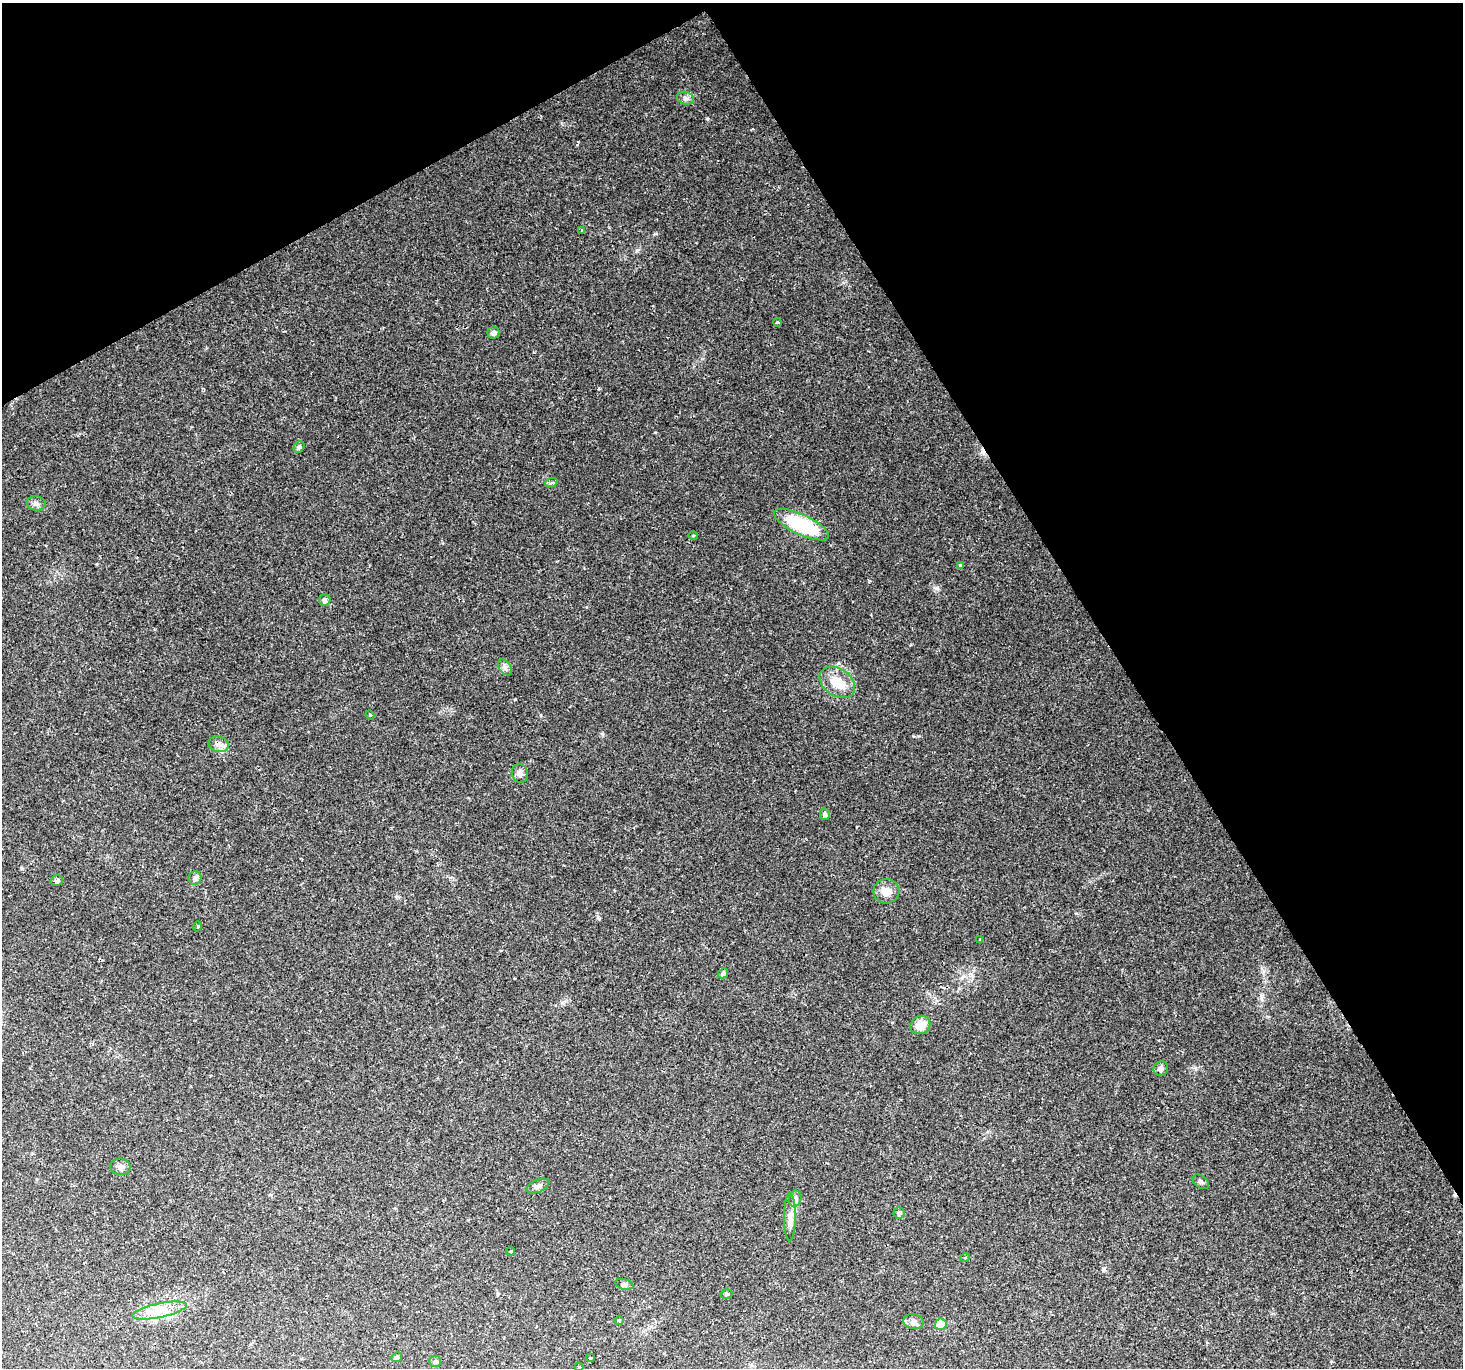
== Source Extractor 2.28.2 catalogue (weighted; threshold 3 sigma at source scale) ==
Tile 3 of 4 x 4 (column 3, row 1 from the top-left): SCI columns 3180-4640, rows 4407-5772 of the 6101 x 5900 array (HDU 1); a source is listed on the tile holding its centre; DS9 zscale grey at full resolution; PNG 1465 x 1370 px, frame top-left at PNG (2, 3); each listed source drawn as its Kron ellipse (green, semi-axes under 4 px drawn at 4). Shown black and unused: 30% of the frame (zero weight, under 2 of 3 exposures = <1% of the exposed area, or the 3 px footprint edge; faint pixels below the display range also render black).
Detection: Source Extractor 2.28.2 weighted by HDU 2 'WHT'; one run over the whole footprint, this tile lists its part. Background 0.0287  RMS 0.0029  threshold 0.0131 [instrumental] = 3 sigma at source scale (4.5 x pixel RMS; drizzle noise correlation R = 1.50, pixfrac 1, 0.0396/0.0396 arcsec/px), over >= 5 px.
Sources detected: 49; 5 cosmic-ray / hot-pixel residue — neither listed nor drawn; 1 inside a brighter listed object's ellipse — not listed separately; the other 43 listed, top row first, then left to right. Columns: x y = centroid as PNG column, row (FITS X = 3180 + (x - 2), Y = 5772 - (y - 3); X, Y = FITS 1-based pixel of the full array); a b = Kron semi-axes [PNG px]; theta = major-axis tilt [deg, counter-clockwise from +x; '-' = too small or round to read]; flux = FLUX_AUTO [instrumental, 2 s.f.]
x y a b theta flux
685 98 8 6 -17 0.99
582 230 4 3 - 0.63
777 322 4 3 - 0.48
493 333 6 6 - 0.96
299 447 6 5 - 0.67
551 483 6 4 18 0.48
36 503 9 7 -9 0.96
801 525 30 10 -25 21
693 535 5 3 - 0.26
960 565 4 4 - 0.25
325 600 6 5 - 1
505 667 9 5 -54 0.95
837 682 19 13 -34 6
370 715 4 3 - 0.25
218 744 10 7 -13 1.4
520 773 9 8 - 1.1
825 814 6 5 - 0.75
195 878 6 6 - 0.73
57 881 6 5 - 0.85
886 891 13 12 - 2.9
198 926 5 3 - 0.32
980 939 3 2 - 0.34
723 973 5 4 - 0.74
920 1025 10 9 - 3.9
1161 1068 7 7 - 0.89
121 1167 10 8 -8 1.2
1201 1182 9 6 -38 0.77
538 1186 12 6 24 1.1
795 1199 8 6 77 0.89
899 1213 5 5 - 0.51
790 1217 24 5 90 2.2
511 1251 4 3 - 0.45
965 1258 5 3 - 0.23
624 1284 9 5 -14 0.71
726 1294 6 4 14 0.47
159 1310 28 7 12 4.2
619 1320 5 3 - 0.27
913 1322 10 7 -10 1.2
941 1324 6 5 - 7
397 1357 5 4 - 0.57
591 1358 3 3 - 1.8
435 1361 6 5 - 0.49
579 1367 4 4 - 0.27
Unlisted compact peaks at least as high as the median listed source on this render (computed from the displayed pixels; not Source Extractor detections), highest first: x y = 937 588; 655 432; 599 388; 534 352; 599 919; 637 250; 602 734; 919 736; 541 715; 1076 913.